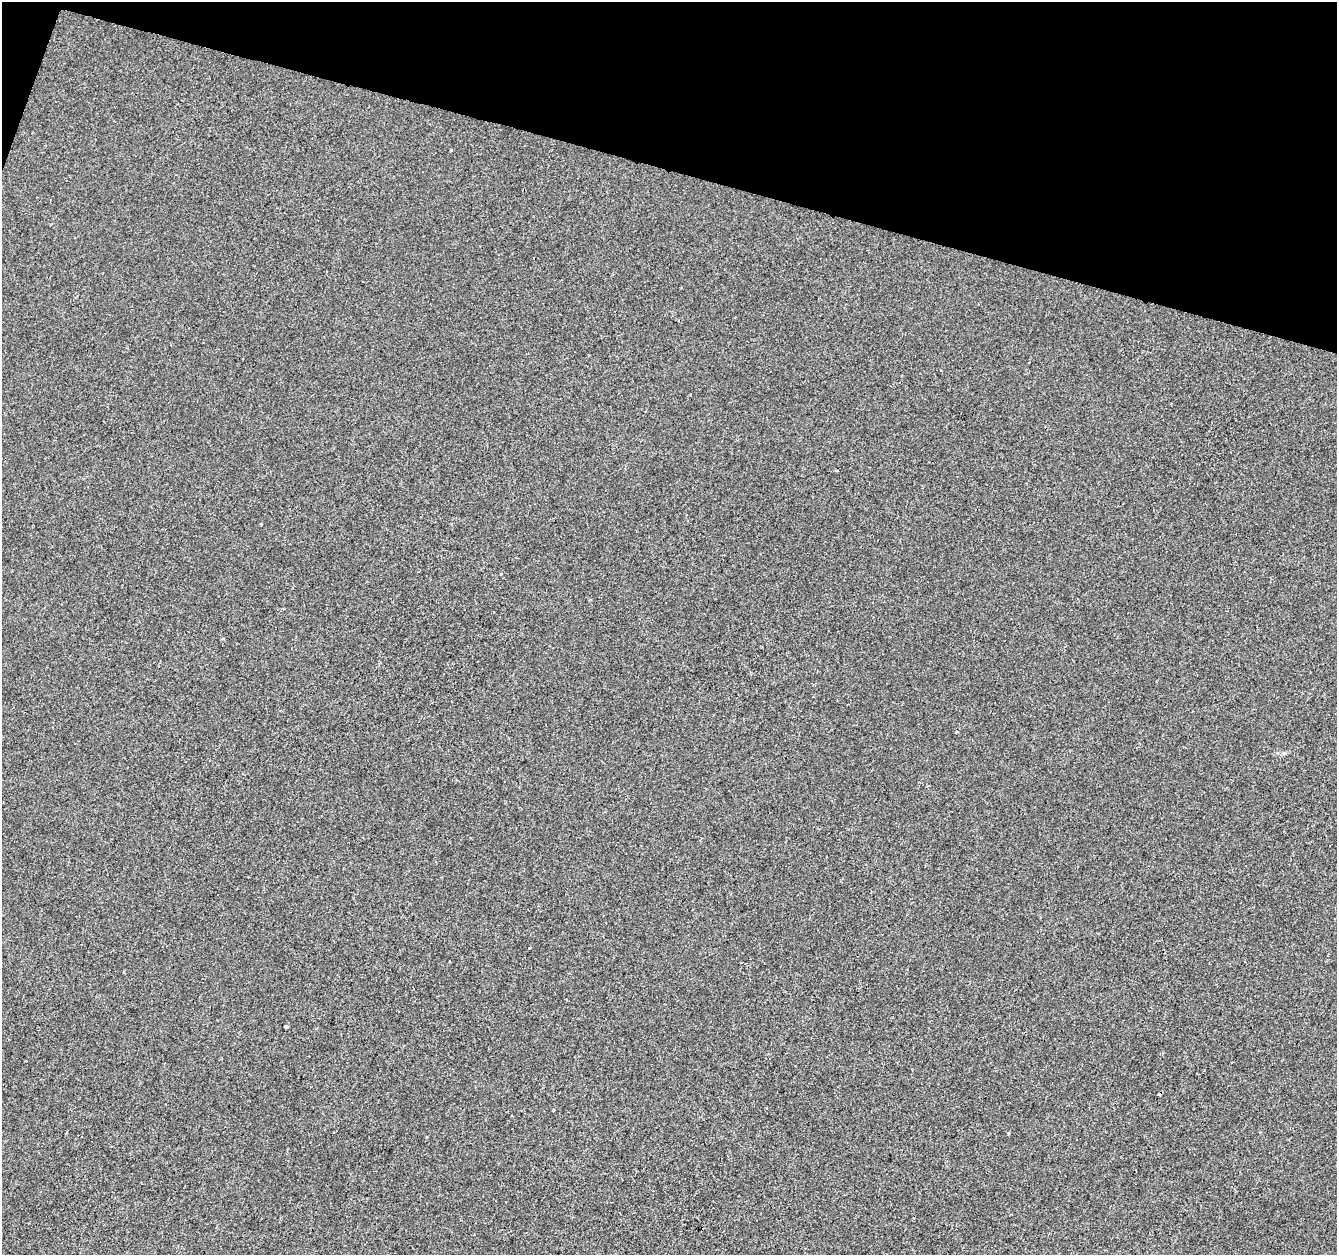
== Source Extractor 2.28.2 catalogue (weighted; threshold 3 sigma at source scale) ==
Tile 2 of 4 x 4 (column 2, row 1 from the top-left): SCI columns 1336-2670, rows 3975-5227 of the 5346 x 5506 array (HDU 1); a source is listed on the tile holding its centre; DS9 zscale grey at full resolution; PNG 1339 x 1257 px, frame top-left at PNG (2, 2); no overlay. Shown black and unused: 14% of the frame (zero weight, under 2 of 3 exposures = <1% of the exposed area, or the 3 px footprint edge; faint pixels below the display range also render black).
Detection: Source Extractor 2.28.2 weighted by HDU 2 'WHT'; one run over the whole footprint, this tile lists its part. Background 1.34e-04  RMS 0.0042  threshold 0.0189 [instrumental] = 3 sigma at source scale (4.5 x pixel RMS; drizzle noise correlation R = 1.50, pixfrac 1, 0.0396/0.0396 arcsec/px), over >= 5 px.
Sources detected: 5; all 5 listed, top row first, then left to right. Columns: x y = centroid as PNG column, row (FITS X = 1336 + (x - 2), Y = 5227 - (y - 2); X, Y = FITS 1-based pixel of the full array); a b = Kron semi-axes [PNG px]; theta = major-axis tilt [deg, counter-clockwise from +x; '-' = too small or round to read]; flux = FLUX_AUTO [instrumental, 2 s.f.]
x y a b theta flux
451 150 3 3 - 0.48
837 471 4 2 - 0.59
261 524 3 3 - 0.45
286 1026 3 3 - 0.89
1232 1062 2 2 - 0.34